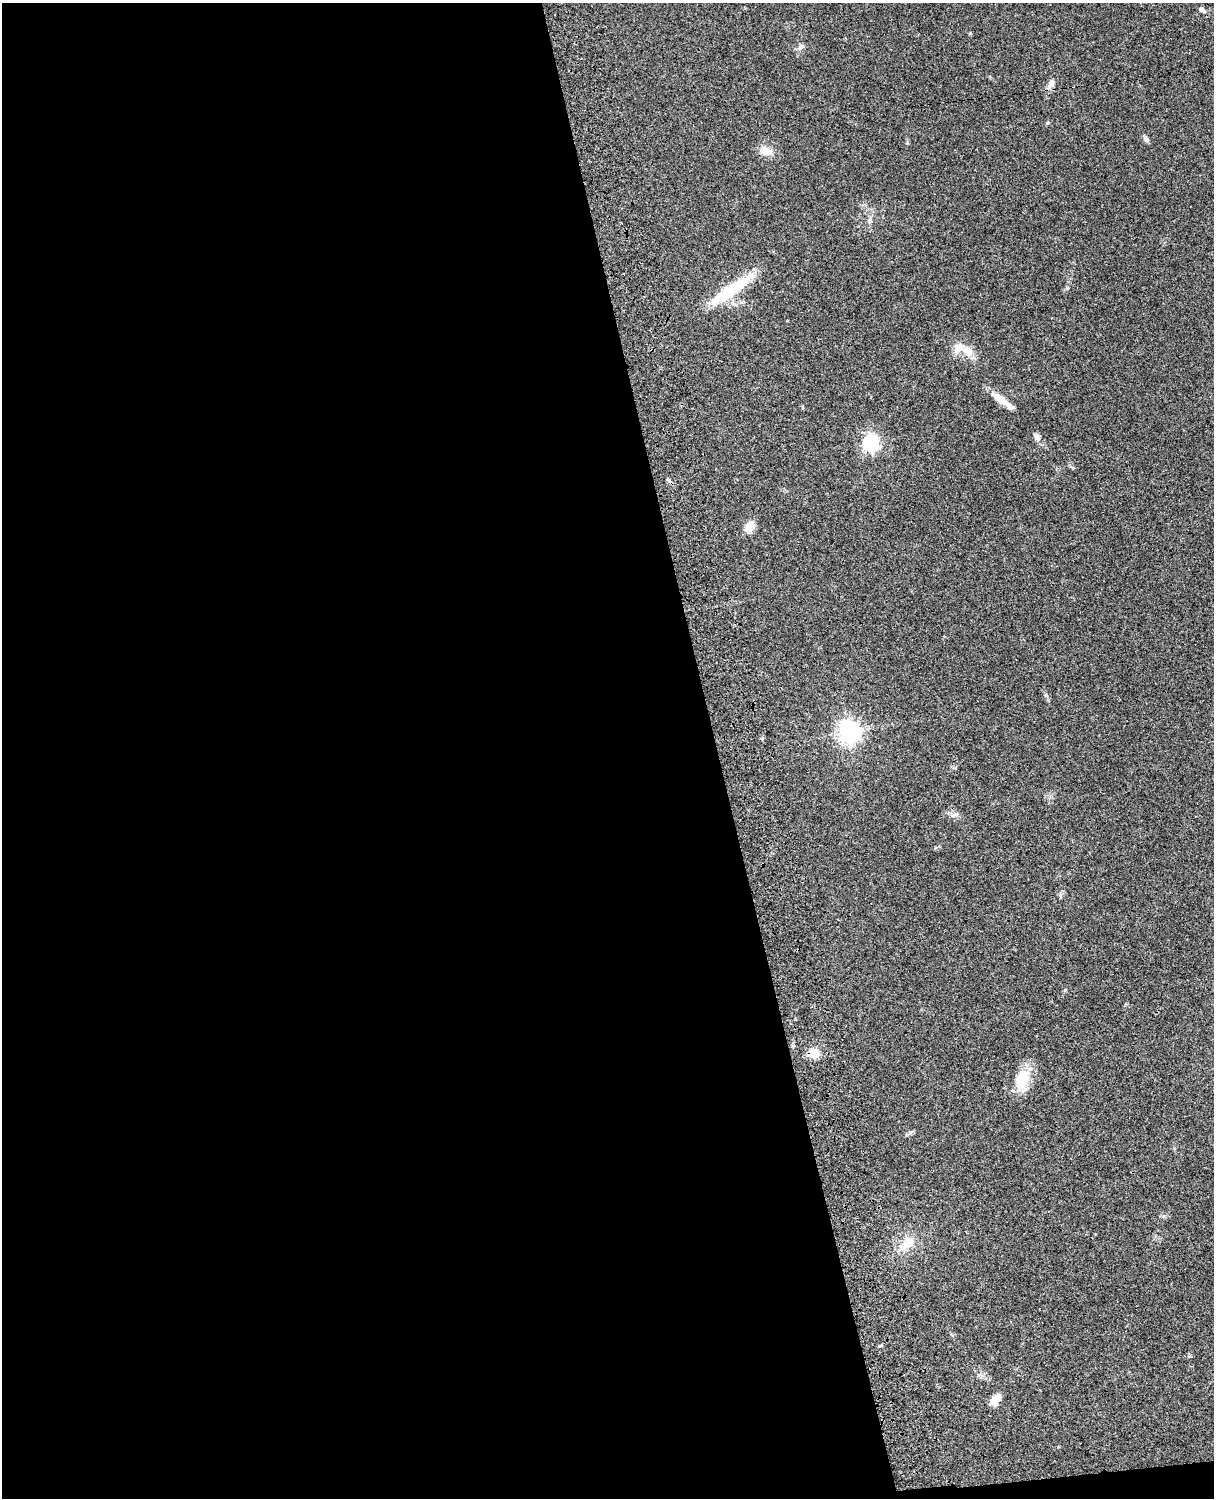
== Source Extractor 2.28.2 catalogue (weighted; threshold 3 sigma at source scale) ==
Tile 9 of 4 x 3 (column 1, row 3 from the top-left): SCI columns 121-1332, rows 277-1772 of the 5087 x 4926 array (HDU 1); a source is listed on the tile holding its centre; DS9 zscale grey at full resolution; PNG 1216 x 1500 px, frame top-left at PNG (2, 3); no overlay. Shown black and unused: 60% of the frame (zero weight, under 3 of 4 exposures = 6% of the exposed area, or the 3 px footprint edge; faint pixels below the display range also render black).
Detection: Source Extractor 2.28.2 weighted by HDU 2 'WHT'; one run over the whole footprint, this tile lists its part. Background 0.076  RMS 0.0057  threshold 0.0257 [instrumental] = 3 sigma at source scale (4.5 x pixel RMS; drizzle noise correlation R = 1.50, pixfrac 1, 0.05/0.05 arcsec/px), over >= 5 px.
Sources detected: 21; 2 inside a brighter listed object's ellipse — not listed separately; the other 19 listed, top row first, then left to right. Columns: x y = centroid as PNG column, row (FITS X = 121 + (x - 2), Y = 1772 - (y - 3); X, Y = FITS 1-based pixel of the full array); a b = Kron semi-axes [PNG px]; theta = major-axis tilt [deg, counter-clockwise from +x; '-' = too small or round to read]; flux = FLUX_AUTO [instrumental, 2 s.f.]
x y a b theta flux
1202 10 8 6 -41 1.6
801 46 8 6 38 1.6
1051 83 13 7 57 3.4
1146 139 9 6 -63 1.6
766 151 17 10 -12 6.2
870 220 10 6 -85 1.9
731 290 64 12 35 28
967 351 20 10 -45 7.4
1001 400 24 8 -38 7.9
1037 437 10 8 -56 2.3
870 443 7 6 - 150
750 526 13 10 52 5.9
849 732 8 7 - 380
955 815 15 3 7 1.5
1065 990 5 4 - 0.6
813 1053 13 10 -4 7.3
1022 1080 28 16 78 16
907 1243 19 14 44 9.7
995 1400 13 8 64 5.6
Overlapping masked pixels (flux is a lower limit): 1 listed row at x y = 813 1053
Unlisted compact peaks at least as high as the median listed source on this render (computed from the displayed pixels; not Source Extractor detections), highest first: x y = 879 1346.